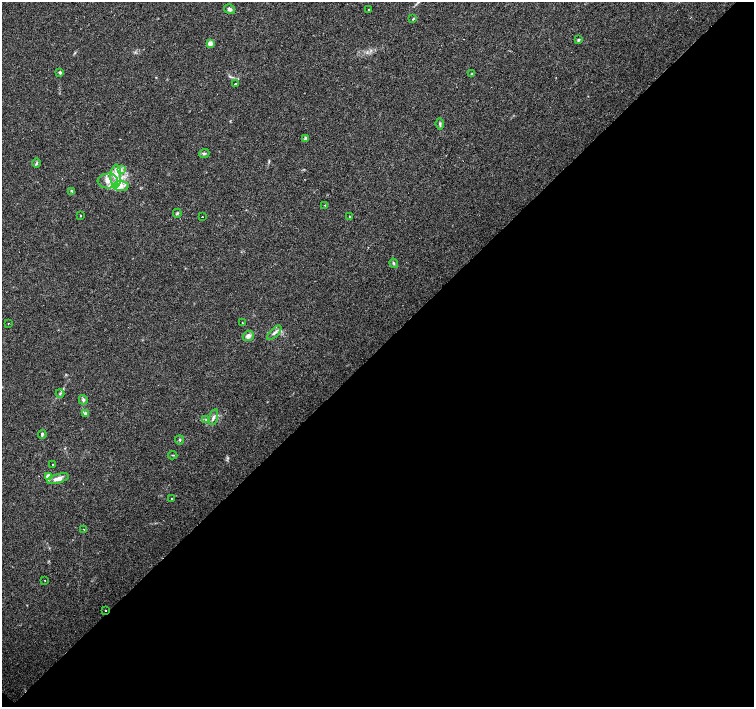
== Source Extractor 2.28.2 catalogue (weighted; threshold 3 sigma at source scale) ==
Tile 15 of 4 x 4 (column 3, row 4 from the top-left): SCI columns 3011-4514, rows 156-1565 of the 6022 x 6015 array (HDU 1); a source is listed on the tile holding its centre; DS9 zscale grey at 2 x 2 block average (1 PNG px = mean of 2 x 2 image px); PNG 756 x 709 px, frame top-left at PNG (2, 2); each listed source drawn as its Kron ellipse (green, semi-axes under 4 px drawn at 4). Shown black and unused: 51% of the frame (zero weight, under 3 of 4 exposures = <1% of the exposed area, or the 3 px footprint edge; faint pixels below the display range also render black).
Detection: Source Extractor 2.28.2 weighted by HDU 2 'WHT'; one run over the whole footprint, this tile lists its part. Background 0.0253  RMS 0.0033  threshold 0.0148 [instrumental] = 3 sigma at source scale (4.5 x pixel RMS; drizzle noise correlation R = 1.50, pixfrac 1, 0.0396/0.0396 arcsec/px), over >= 5 px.
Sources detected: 48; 1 cosmic-ray / hot-pixel residue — neither listed nor drawn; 5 inside a brighter listed object's ellipse — not listed separately; the other 42 listed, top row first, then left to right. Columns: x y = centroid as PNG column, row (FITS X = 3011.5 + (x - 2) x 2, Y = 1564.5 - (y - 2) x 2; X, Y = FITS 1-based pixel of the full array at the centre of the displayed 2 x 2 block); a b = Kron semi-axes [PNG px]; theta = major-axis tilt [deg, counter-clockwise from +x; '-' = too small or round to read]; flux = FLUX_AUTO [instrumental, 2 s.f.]
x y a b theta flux
229 9 5 4 - 1.9
369 10 2 2 - 0.65
413 19 4 3 - 0.7
578 40 4 3 - 1.1
210 44 3 2 - 10
60 72 3 3 - 1.3
472 74 3 3 - 0.52
236 83 2 2 - 13
440 124 5 3 - 1.3
306 139 4 3 - 2.5
204 153 5 3 - 1.1
37 163 5 2 - 0.8
121 170 4 2 - 1.1
116 176 12 5 89 7.7
108 181 10 7 4 7
121 186 7 5 -2 4.3
72 191 4 3 - 1.1
325 205 3 2 - 0.5
177 213 4 3 - 1.1
81 215 2 2 - 3.1
202 217 2 2 - 0.53
350 217 2 2 - 1.2
394 263 5 3 - 1.3
8 323 2 2 - 0.81
242 323 2 2 - 0.27
274 333 9 3 46 2.3
248 336 5 5 - 3.1
60 394 4 3 - 1.1
83 400 4 4 - 1.6
85 414 4 4 - 1.5
213 417 8 3 75 1.8
206 420 3 3 - 0.79
42 434 4 3 - 1.2
180 440 4 2 - 0.66
173 455 4 2 - 0.54
52 465 2 2 - 0.93
48 477 3 3 - 14
58 479 11 4 15 5.3
171 498 2 2 - 0.49
83 529 4 2 - 0.39
45 581 2 2 - 0.65
105 610 2 2 - 4
Diffuse or blended objects may show on this block-average render without a row.